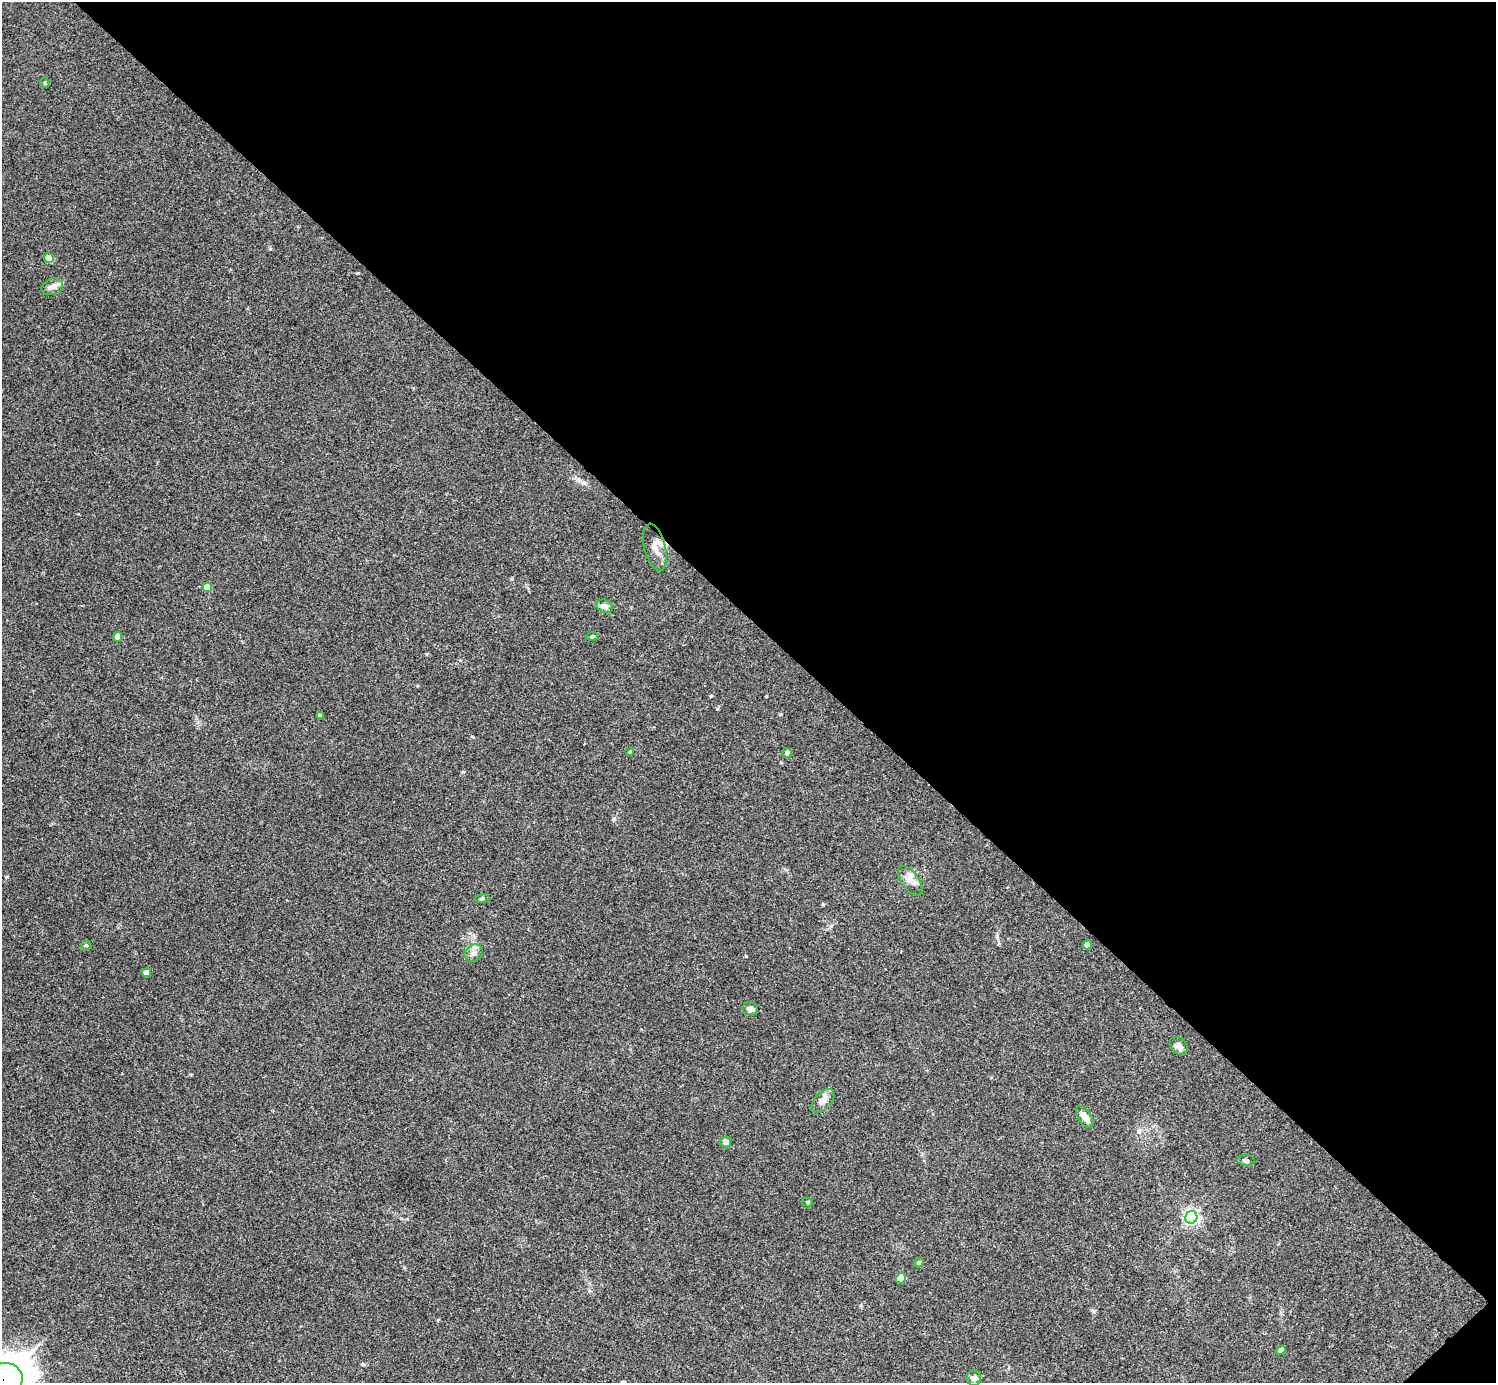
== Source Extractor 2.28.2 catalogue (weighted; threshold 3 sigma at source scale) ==
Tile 8 of 4 x 4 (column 4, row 2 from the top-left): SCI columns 4486-5979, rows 2923-4303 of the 5985 x 5985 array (HDU 1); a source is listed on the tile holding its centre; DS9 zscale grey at full resolution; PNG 1498 x 1385 px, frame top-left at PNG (2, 2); each listed source drawn as its Kron ellipse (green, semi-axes under 4 px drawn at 4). Shown black and unused: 45% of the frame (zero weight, under 3 of 4 exposures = <1% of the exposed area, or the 3 px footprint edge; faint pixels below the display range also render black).
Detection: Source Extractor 2.28.2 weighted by HDU 2 'WHT'; one run over the whole footprint, this tile lists its part. Background 0.0348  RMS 0.0047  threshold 0.0211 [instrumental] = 3 sigma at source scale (4.5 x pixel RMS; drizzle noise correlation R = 1.50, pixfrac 1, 0.05/0.05 arcsec/px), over >= 5 px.
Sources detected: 30; all 30 listed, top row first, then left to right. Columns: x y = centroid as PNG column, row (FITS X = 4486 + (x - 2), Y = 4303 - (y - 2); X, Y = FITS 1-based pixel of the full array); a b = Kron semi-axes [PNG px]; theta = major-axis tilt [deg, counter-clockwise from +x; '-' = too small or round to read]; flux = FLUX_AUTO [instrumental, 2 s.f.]
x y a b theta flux
45 83 5 4 - 0.5
49 258 5 4 - 7.8
52 287 11 8 22 2.3
655 547 24 10 -76 5.1
207 587 5 4 - 6.8
605 606 8 6 -20 2.2
592 636 6 4 8 0.64
118 637 4 4 - 4
320 715 4 4 - 1.5
630 751 4 3 - 0.48
787 753 5 5 - 1.5
910 881 17 8 -54 3.6
482 899 8 4 8 0.63
86 945 5 4 - 0.57
1087 945 5 4 - 3.7
474 953 10 8 32 2.3
146 973 4 4 - 3.1
750 1009 7 6 - 2.1
1179 1046 10 7 -45 2.5
823 1101 14 8 47 3
1085 1117 12 6 -56 3.6
726 1142 5 5 - 2
1246 1160 9 5 -5 1.1
807 1202 5 4 - 0.64
1191 1217 6 6 - 110
919 1263 5 4 - 1.1
901 1278 5 5 - 10
1281 1350 5 4 - 2.4
974 1378 8 7 - 1.6
3 1380 20 16 19 1400
Overlapping masked pixels (flux is a lower limit): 1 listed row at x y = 3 1380
Isophote crosses this tile's border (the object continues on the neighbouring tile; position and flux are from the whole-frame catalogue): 1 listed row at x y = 3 1380
Unlisted compact peaks at least as high as the median listed source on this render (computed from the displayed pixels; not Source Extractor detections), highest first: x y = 270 249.